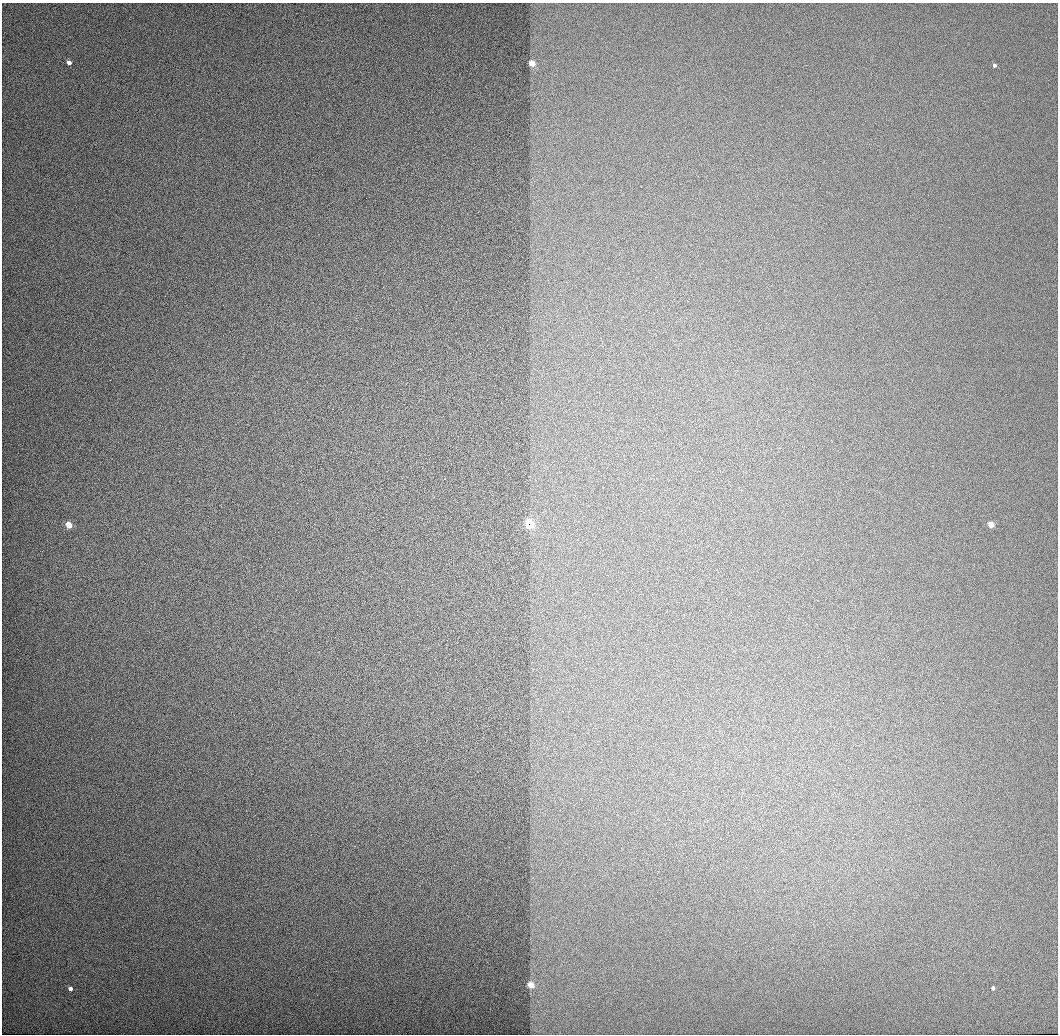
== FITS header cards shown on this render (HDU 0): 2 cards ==
NAXIS1  =                 1056 / Length of Axis 1 (Serial)
NAXIS2  =                 1032 / Length of Axis 2 (Parallel)

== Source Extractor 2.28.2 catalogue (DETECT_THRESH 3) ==
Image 1056 x 1032 px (HDU 0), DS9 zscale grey, 1 PNG px = 1 image px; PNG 1060 x 1036 px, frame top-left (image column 1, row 1032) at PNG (2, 3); no overlay
Background 517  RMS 3.4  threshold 10.2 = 3 sigma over >= 5 px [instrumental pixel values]
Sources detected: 9; all 9 listed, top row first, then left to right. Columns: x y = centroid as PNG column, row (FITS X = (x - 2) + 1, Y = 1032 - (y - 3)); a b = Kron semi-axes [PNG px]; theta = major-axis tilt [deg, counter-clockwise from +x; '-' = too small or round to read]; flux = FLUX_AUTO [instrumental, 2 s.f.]
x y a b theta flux
69 63 4 3 - 4100
532 64 4 3 - 19000
994 65 3 3 - 3700
529 523 5 4 - 22000
69 525 4 3 - 23000
991 525 3 3 - 23000
530 985 3 3 - 24000
993 988 3 3 - 3500
70 989 3 3 - 4200